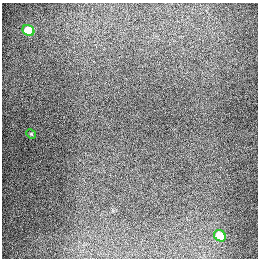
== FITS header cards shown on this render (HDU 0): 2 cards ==
NAXIS1  =                  256
NAXIS2  =                  256

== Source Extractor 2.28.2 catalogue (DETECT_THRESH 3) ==
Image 256 x 256 px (HDU 0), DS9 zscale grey, 1 PNG px = 1 image px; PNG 260 x 260 px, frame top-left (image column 1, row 256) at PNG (2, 3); each listed source drawn as its Kron ellipse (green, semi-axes under 4 px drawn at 4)
Background 1280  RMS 26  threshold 79.2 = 3 sigma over >= 5 px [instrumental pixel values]
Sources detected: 3; all 3 listed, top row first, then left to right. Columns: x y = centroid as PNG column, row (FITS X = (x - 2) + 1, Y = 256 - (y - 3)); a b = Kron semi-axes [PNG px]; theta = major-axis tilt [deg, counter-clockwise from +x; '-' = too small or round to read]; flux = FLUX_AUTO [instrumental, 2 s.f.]
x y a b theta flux
28 30 6 5 - 68000
31 134 5 4 - 2000
220 236 6 5 - 51000